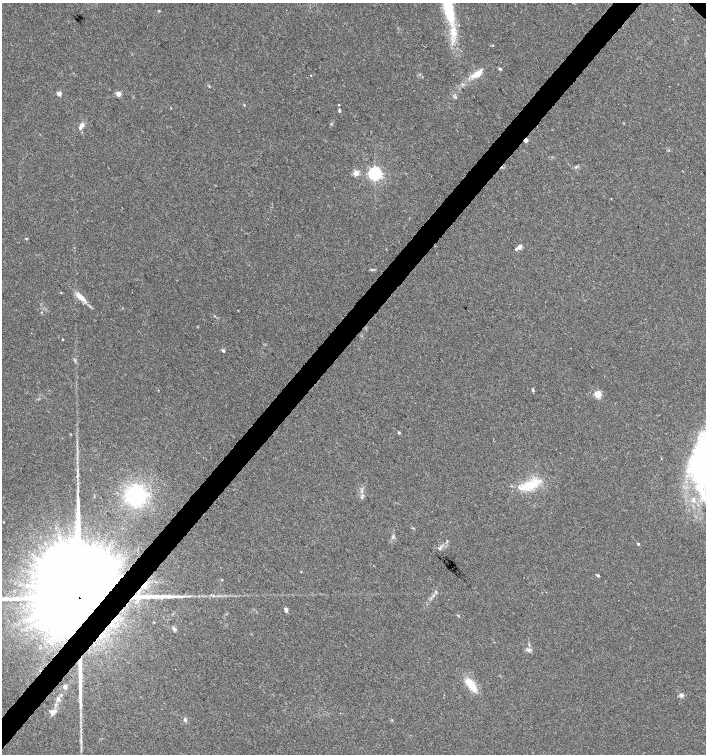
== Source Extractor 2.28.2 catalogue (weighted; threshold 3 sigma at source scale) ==
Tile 7 of 4 x 4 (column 3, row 2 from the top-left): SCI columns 3045-4451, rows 3006-4508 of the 6023 x 6017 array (HDU 1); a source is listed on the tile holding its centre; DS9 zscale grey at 2 x 2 block average (1 PNG px = mean of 2 x 2 image px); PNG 708 x 756 px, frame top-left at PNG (2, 3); no overlay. Shown black and unused: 4% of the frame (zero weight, under 3 of 4 exposures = <1% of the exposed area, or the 3 px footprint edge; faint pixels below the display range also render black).
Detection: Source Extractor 2.28.2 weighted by HDU 2 'WHT'; one run over the whole footprint, this tile lists its part. Background 0.0327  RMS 0.0032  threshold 0.0145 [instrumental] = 3 sigma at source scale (4.5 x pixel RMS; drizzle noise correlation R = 1.50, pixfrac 1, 0.0396/0.0396 arcsec/px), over >= 5 px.
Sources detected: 55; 1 inside a brighter object's white glare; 1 cosmic-ray / hot-pixel residue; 2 long thin detections or spike segments (spike, bleed or trail) — not listed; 5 inside a brighter listed object's ellipse — not listed separately; the other 46 listed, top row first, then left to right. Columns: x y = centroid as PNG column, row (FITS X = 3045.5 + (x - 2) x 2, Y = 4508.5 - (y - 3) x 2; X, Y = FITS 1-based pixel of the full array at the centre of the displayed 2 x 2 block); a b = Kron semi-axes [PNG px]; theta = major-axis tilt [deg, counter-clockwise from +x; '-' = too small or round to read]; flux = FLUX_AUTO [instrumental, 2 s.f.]
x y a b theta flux
448 8 50 12 -78 47
493 45 2 2 - 0.48
500 69 3 2 - 2.2
477 74 18 6 34 8.7
311 75 2 2 - 0.38
59 94 2 2 - 9.2
118 94 3 2 - 11
244 105 3 2 - 0.48
338 105 3 2 - 0.45
339 110 4 3 - 1.1
82 125 7 4 59 4.3
526 140 2 2 - 7.7
576 167 3 2 - 0.71
356 173 7 6 - 3.8
374 173 4 4 - 230
26 239 4 3 - 0.64
520 247 7 5 66 3
80 297 15 6 -40 7.2
215 316 3 2 - 0.45
63 339 2 2 - 0.5
223 350 3 2 - 2.4
533 390 5 2 - 0.83
598 394 3 3 - 35
399 432 3 3 - 0.91
704 465 43 30 49 180
77 476 4 3 - 1.1
530 485 25 13 19 20
136 495 18 17 - 65
362 497 4 2 - 0.74
393 536 5 3 - 1.1
638 544 2 2 - 1.3
440 548 6 3 40 1.3
301 572 2 2 - 0.46
598 575 3 2 - 1.9
222 580 2 2 - 0.41
74 592 60 15 -45 62000
286 610 6 3 -68 2.1
174 629 6 3 -40 1.4
528 650 5 5 - 2.2
471 685 21 8 -50 13
65 687 4 4 - 2.6
681 695 5 4 - 2.5
58 699 5 4 - 3.1
54 712 8 4 42 2.7
185 719 5 4 - 1.4
392 720 3 2 - 0.5
Overlapping masked pixels (flux is a lower limit): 2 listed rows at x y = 526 140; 74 592
Isophote crosses this tile's border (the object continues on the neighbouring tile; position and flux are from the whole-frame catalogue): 3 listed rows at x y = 448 8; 704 465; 74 592
Diffuse or blended objects may show on this block-average render without a row.